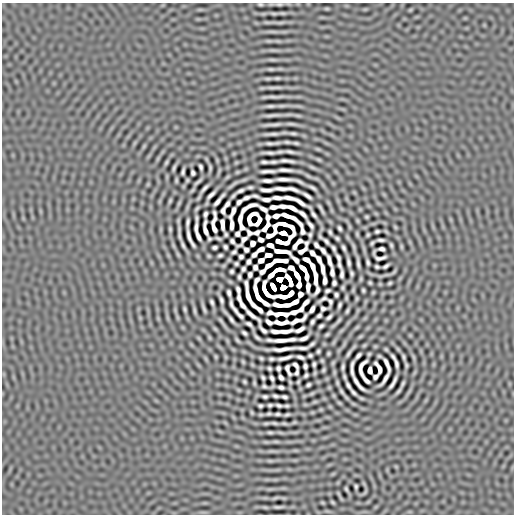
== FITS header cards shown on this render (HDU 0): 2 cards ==
NAXIS1  =                  512
NAXIS2  =                  512

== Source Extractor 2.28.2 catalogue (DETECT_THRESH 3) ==
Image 512 x 512 px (HDU 0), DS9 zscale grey, 1 PNG px = 1 image px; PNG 516 x 516 px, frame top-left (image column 1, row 512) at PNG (2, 3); no overlay
Background 2.30e-06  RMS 1.4e-04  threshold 4.32e-04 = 3 sigma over >= 5 px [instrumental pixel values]
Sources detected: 359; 15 with non-positive FLUX_AUTO (blend fragments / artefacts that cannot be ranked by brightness) are not listed; the other 344 listed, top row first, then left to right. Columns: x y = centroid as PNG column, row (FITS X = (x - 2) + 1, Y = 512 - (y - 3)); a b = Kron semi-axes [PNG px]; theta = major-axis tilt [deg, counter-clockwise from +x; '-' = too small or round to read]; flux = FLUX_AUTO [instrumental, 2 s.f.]
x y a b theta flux
260 4 4 2 - 1.4e-02
279 4 8 3 0 2.0e-02
327 9 7 3 0 1.2e-02
410 10 5 4 - 8.6e-03
274 13 14 4 0 2.6e-02
280 23 14 4 5 2.5e-02
272 32 16 4 -6 2.5e-02
269 41 10 4 -4 1.9e-02
273 50 15 3 0 3.2e-02
272 60 12 4 -3 1.9e-02
271 69 5 2 - 1.7e-02
268 78 11 4 -3 2.0e-02
277 78 5 2 - 1.7e-02
274 87 25 4 0 3.7e-02
275 97 31 4 1 5.0e-02
270 106 7 2 2 2.3e-02
273 115 15 2 5 4.2e-02
298 115 12 3 -10 1.9e-02
273 124 23 3 4 5.4e-02
293 133 7 3 -5 2.0e-02
272 134 13 2 3 3.9e-02
287 142 6 2 -7 1.8e-02
270 143 8 2 -5 2.6e-02
296 143 5 2 - 1.7e-02
144 146 6 4 71 1.0e-02
318 149 8 4 -22 1.1e-02
290 152 8 3 -13 2.7e-02
269 153 13 2 -1 3.9e-02
319 159 8 3 -10 1.0e-02
287 161 14 3 -6 4.1e-02
166 162 6 3 65 1.5e-02
264 162 7 3 -1 2.3e-02
273 162 7 3 4 2.3e-02
201 167 6 3 -70 2.0e-02
210 167 6 2 -83 1.6e-02
312 167 10 4 -26 1.6e-02
174 168 6 2 74 1.7e-02
285 170 14 3 -3 4.7e-02
183 171 7 3 76 2.1e-02
268 171 14 3 1 4.5e-02
193 173 5 4 - 1.8e-02
284 179 16 3 -2 5.5e-02
176 180 4 2 - 1.3e-02
187 180 3 2 - 1.1e-02
267 180 9 3 -1 3.7e-02
299 181 9 2 -27 2.7e-02
198 182 9 2 39 2.1e-02
148 184 6 4 72 8.2e-03
250 187 5 3 - 1.6e-02
204 188 10 3 47 3.1e-02
281 188 13 3 -4 4.4e-02
312 188 8 2 -30 2.4e-02
292 189 12 3 -20 2.8e-02
266 190 12 3 -2 3.2e-02
240 191 8 3 21 2.7e-02
211 195 10 3 43 3.5e-02
233 196 5 2 - 1.7e-02
255 196 8 2 -12 1.9e-02
307 196 12 3 -31 3.3e-02
246 198 7 3 22 2.7e-02
277 198 10 3 -3 3.9e-02
289 198 11 3 -13 4.3e-02
266 199 9 3 -3 2.6e-02
218 200 15 3 51 4.4e-02
170 201 5 2 - 1.4e-02
239 202 6 3 39 2.1e-02
300 202 12 3 -34 4.6e-02
227 204 7 3 52 2.8e-02
283 206 8 3 -4 3.9e-02
274 207 7 4 2 3.6e-02
292 208 10 3 -27 4.5e-02
321 209 10 2 -61 2.4e-02
223 211 6 4 85 1.8e-02
233 212 12 3 65 2.2e-02
205 214 5 3 - 2.1e-02
303 214 9 3 -41 2.8e-02
314 215 15 3 -62 3.2e-02
276 216 6 4 12 4.2e-02
268 217 6 4 -88 2.3e-02
366 217 3 3 - 1.3e-02
197 218 13 3 -86 2.8e-02
240 219 9 3 82 2.2e-02
188 222 9 3 84 2.4e-02
222 224 10 4 -84 3.7e-02
283 224 10 4 -11 7.2e-02
232 225 9 3 90 4.8e-02
310 225 9 3 -52 2.5e-02
242 227 6 4 -59 6.3e-03
266 227 10 4 53 9.3e-03
350 227 8 3 -71 1.0e-02
395 227 3 3 - 1.1e-02
196 228 9 3 88 2.1e-02
339 228 5 3 - 1.9e-02
170 229 4 3 - 1.4e-02
205 229 15 4 -83 2.2e-02
377 231 4 3 - 1.7e-02
302 232 7 4 -79 3.4e-03
330 232 5 3 - 1.7e-02
179 233 14 2 -86 3.2e-02
257 233 6 4 20 1.3e-02
226 234 4 3 - 1.4e-02
237 234 5 4 - 1.8e-02
357 234 4 2 - 1.2e-02
269 235 8 4 18 4.1e-02
310 235 4 3 - 1.6e-02
368 235 3 3 - 1.3e-02
198 236 8 3 -64 3.3e-02
347 237 7 4 -71 1.0e-02
190 238 19 3 -67 3.1e-02
218 238 5 2 - 1.5e-02
337 238 4 3 - 1.6e-02
209 239 4 3 - 1.4e-02
261 240 5 4 - 2.9e-02
381 240 7 3 1 2.4e-02
232 241 5 3 - 2.1e-02
299 241 6 4 23 1.2e-02
326 241 7 3 -45 2.5e-02
252 243 5 4 - 3.8e-02
306 243 5 4 - 5.6e-04
372 243 5 3 - 1.4e-02
183 245 8 2 -63 2.5e-02
270 245 6 4 -21 4.7e-02
316 245 6 3 -50 2.2e-02
391 245 4 2 - 1.4e-02
295 246 7 3 62 3.0e-02
214 247 5 3 - 1.9e-02
225 247 4 3 - 1.8e-02
353 247 12 3 -78 1.6e-02
401 247 8 4 -81 1.1e-02
333 248 6 3 -64 2.1e-02
344 248 6 3 -66 2.2e-02
261 249 6 4 24 3.7e-02
382 249 6 4 -5 2.3e-02
246 250 5 4 - 2.3e-02
323 250 8 3 -52 2.4e-02
281 251 14 4 -7 5.2e-02
302 251 9 4 32 1.6e-02
234 252 5 3 - 1.7e-02
374 252 6 2 79 1.3e-02
312 253 6 4 -47 3.1e-02
254 254 6 4 46 2.9e-02
220 255 4 3 - 1.7e-02
268 255 6 4 4 5.8e-02
241 257 4 4 - 1.8e-02
338 257 8 3 -67 2.3e-02
380 258 11 4 6 1.4e-02
319 259 7 4 -64 2.9e-02
261 260 6 4 30 3.1e-02
280 260 14 3 0 8.0e-02
296 260 9 3 -42 2.9e-02
306 260 7 4 -30 4.0e-02
329 261 12 3 -72 3.4e-02
249 262 5 3 - 2.2e-02
348 262 8 3 -80 2.9e-02
368 262 6 3 -78 2.0e-02
358 263 10 2 -82 3.0e-02
236 264 4 3 - 1.6e-02
269 265 9 3 32 5.6e-02
339 265 6 3 -71 1.9e-02
313 266 8 4 -70 4.3e-02
386 266 6 3 33 2.2e-02
255 267 5 4 - 2.1e-02
377 267 4 3 - 1.6e-02
291 268 6 4 -27 2.8e-02
303 268 7 4 -43 7.2e-02
243 269 4 4 - 1.9e-02
323 269 11 3 -80 4.7e-02
279 270 9 4 6 5.2e-02
232 271 4 4 - 1.7e-02
262 272 6 4 38 2.8e-02
332 272 7 4 -87 2.8e-02
394 272 7 3 45 1.4e-02
352 273 5 3 - 1.8e-02
250 274 5 4 - 2.1e-02
342 274 9 3 -88 2.5e-02
271 275 7 3 43 5.6e-02
297 275 8 3 -58 1.0e-01
307 276 7 3 -87 6.8e-02
239 277 5 3 - 1.8e-02
315 277 14 3 -86 4.8e-02
279 279 5 4 - 8.3e-02
257 280 7 4 62 1.5e-02
289 280 13 4 -64 6.0e-02
325 280 7 3 -90 3.4e-02
334 283 5 4 - 2.2e-02
370 283 4 3 - 1.3e-02
390 283 4 3 - 1.4e-02
299 285 5 4 - 4.0e-02
273 287 7 4 -62 1.2e-01
283 287 5 4 - 8.9e-02
308 287 9 3 89 3.6e-02
343 288 3 3 - 1.3e-02
238 290 7 3 -76 2.4e-02
317 290 8 3 62 1.6e-02
363 290 4 3 - 1.5e-02
327 291 5 3 - 1.9e-02
373 292 3 2 - 8.9e-03
229 293 6 3 -75 2.5e-02
290 294 7 4 43 5.3e-02
300 294 5 4 - 2.9e-02
257 295 17 4 -68 7.2e-03
336 295 4 3 - 1.8e-02
248 297 24 4 -79 3.9e-03
283 297 10 3 -8 5.2e-02
239 298 6 3 -70 2.4e-02
346 298 5 2 - 1.3e-02
357 298 4 2 - 1.1e-02
323 299 10 3 29 8.9e-03
221 300 6 3 -75 2.3e-02
212 302 6 3 -69 2.0e-02
295 302 9 4 29 4.0e-02
306 302 8 3 46 4.0e-02
330 302 7 4 -80 5.8e-03
265 303 8 3 -34 4.4e-02
231 304 8 3 -81 2.1e-02
242 305 7 3 -51 3.0e-02
253 305 7 3 -50 3.5e-02
278 305 9 3 -15 5.3e-02
286 305 7 3 2 4.3e-02
339 305 6 3 70 2.0e-02
204 308 8 2 -67 2.1e-02
185 309 4 3 - 1.5e-02
259 309 8 3 -45 2.8e-02
301 309 5 4 - 1.6e-02
312 309 7 4 60 3.3e-02
323 309 7 4 7 1.0e-03
235 310 7 3 -56 2.0e-02
194 311 11 3 -83 1.7e-02
347 311 5 3 - 1.7e-02
270 312 6 4 -2 1.1e-02
294 312 9 3 15 4.7e-02
251 314 19 3 -39 2.4e-02
278 314 7 3 14 3.3e-02
285 314 6 3 -14 2.1e-02
319 315 5 4 - 1.8e-02
240 316 7 3 -40 2.1e-02
177 317 7 4 -71 1.0e-02
329 317 6 3 42 2.2e-02
231 319 8 3 -55 2.8e-02
339 320 13 4 50 2.2e-02
222 322 20 3 -54 2.2e-02
269 322 6 4 -35 2.8e-02
281 322 14 4 0 3.9e-02
312 322 5 3 - 2.0e-02
249 324 7 3 -36 2.3e-02
321 326 5 3 - 1.9e-02
357 327 7 3 36 1.2e-02
215 329 7 4 -45 9.7e-03
263 330 11 3 -52 1.7e-02
300 330 11 4 15 2.0e-02
276 331 8 3 -4 4.0e-02
284 331 11 3 6 4.8e-02
244 333 5 3 - 1.9e-02
327 334 4 3 - 1.4e-02
360 336 5 3 - 1.2e-02
257 337 6 3 -41 2.0e-02
304 338 11 3 17 2.6e-02
291 339 6 3 11 2.5e-02
237 340 6 2 -50 1.6e-02
281 340 21 3 0 8.1e-02
334 342 7 4 70 9.5e-03
312 344 7 3 35 2.0e-02
302 348 11 3 -1 2.4e-02
283 349 21 3 5 7.6e-02
386 349 4 2 - 1.1e-02
318 351 4 3 - 1.5e-02
328 353 3 3 - 1.3e-02
349 353 7 3 61 2.1e-02
369 354 3 3 - 1.2e-02
310 355 4 3 - 1.6e-02
358 355 7 3 50 2.4e-02
379 356 4 3 - 1.2e-02
300 357 7 3 -18 2.6e-02
393 357 6 2 -52 2.0e-02
404 357 5 3 - 1.8e-02
261 358 4 3 - 1.4e-02
285 358 14 3 14 4.4e-02
271 359 5 3 - 1.9e-02
322 361 3 2 - 1.0e-02
243 362 4 2 - 1.1e-02
333 363 5 4 - 1.1e-02
396 363 8 3 -75 2.8e-02
314 364 5 3 - 1.8e-02
387 364 14 3 -68 3.3e-02
295 365 7 3 -47 1.6e-02
406 365 5 2 - 1.3e-02
305 366 5 4 - 2.0e-02
343 367 6 3 82 1.9e-02
269 368 4 3 - 1.5e-02
278 368 5 4 - 1.9e-02
352 368 16 3 89 1.2e-02
379 368 12 4 -64 8.6e-03
288 370 11 4 -72 1.1e-02
323 370 4 3 - 1.3e-02
370 370 6 4 -84 3.9e-02
296 372 6 3 70 1.1e-02
306 375 5 3 - 1.7e-02
344 376 5 2 - 1.6e-02
263 377 5 3 - 1.7e-02
281 377 5 4 - 2.4e-02
375 377 6 4 42 1.7e-02
272 378 6 3 -69 2.2e-02
385 378 17 3 55 3.0e-02
366 380 9 3 -46 2.9e-02
245 382 4 3 - 1.3e-02
298 382 4 3 - 1.2e-02
254 383 4 2 - 1.2e-02
393 383 14 3 61 4.1e-02
358 384 18 3 -50 2.0e-02
403 384 8 2 65 1.9e-02
308 385 5 3 - 1.8e-02
348 385 8 3 -60 2.8e-02
264 386 5 3 - 1.5e-02
281 387 5 3 - 2.3e-02
341 391 9 3 -58 2.3e-02
398 391 6 2 49 1.8e-02
353 392 7 3 -47 2.2e-02
312 393 9 4 30 1.4e-02
265 396 5 3 - 1.8e-02
276 396 6 3 -11 2.1e-02
284 397 6 3 -12 2.0e-02
315 402 7 3 8 1.2e-02
339 403 4 3 - 1.1e-02
270 405 4 3 - 1.7e-02
279 405 6 3 -17 2.1e-02
260 406 4 3 - 1.7e-02
286 406 5 2 - 1.5e-02
252 412 4 2 - 1.0e-02
269 414 5 3 - 1.6e-02
277 414 5 3 - 1.9e-02
287 414 6 3 14 1.7e-02
266 423 10 3 3 2.0e-02
274 423 6 2 -10 1.9e-02
284 423 7 3 -5 1.8e-02
270 432 5 2 - 1.6e-02
276 442 10 4 -5 1.5e-02
272 451 13 3 0 2.7e-02
270 461 9 4 0 1.5e-02
356 487 4 3 - 1.5e-02
346 489 4 2 - 1.3e-02
365 492 8 3 58 1.0e-02
275 498 9 3 18 1.7e-02
332 502 4 2 - 1.1e-02
278 507 8 2 2 2.4e-02
At the frame edge (FLAGS 8, measured only in part): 2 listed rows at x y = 260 4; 279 4
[15 non-positive-flux detections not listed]